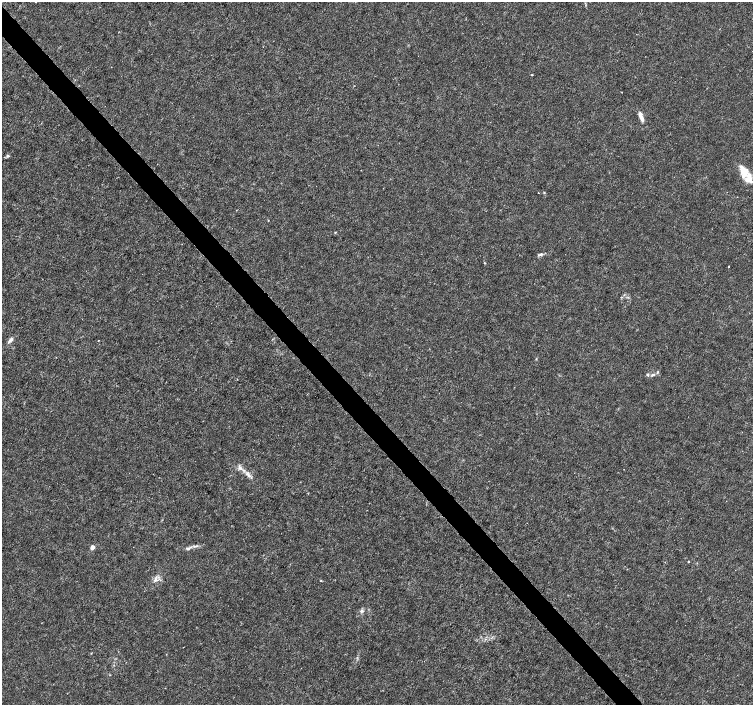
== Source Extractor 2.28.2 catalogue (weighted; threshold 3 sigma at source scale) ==
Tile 11 of 4 x 4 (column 3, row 3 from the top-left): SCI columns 3010-4510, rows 1616-3020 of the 6012 x 5974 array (HDU 1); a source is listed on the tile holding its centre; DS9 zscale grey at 2 x 2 block average (1 PNG px = mean of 2 x 2 image px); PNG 755 x 707 px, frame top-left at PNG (2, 2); no overlay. Shown black and unused: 4% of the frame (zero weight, under 3 of 4 exposures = <1% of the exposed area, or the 3 px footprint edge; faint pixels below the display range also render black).
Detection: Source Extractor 2.28.2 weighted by HDU 2 'WHT'; one run over the whole footprint, this tile lists its part. Background 0.00115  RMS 0.0013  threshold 0.00601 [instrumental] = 3 sigma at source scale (4.5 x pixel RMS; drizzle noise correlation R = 1.50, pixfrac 1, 0.0396/0.0396 arcsec/px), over >= 5 px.
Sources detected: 30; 7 inside a brighter listed object's ellipse — not listed separately; the other 23 listed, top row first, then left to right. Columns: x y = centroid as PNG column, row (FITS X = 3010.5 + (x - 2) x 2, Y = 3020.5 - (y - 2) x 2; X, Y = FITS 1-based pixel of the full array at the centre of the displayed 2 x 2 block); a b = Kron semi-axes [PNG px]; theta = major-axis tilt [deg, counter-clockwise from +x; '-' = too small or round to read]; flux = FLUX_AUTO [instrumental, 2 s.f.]
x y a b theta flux
111 67 2 2 - 0.15
532 75 3 2 - 0.22
640 115 9 4 -74 2.2
8 156 5 4 - 0.5
744 171 12 11 - 3.7
544 193 3 3 - 0.26
268 220 3 2 - 0.12
335 232 3 2 - 0.2
540 254 7 3 18 0.76
484 263 3 2 - 0.19
729 266 2 2 - 0.47
98 340 2 2 - 0.17
10 341 6 4 35 0.92
536 359 3 2 - 0.19
653 375 7 4 24 0.78
240 468 10 4 -53 1.2
248 475 12 4 -50 1.6
92 547 3 2 - 3.6
188 548 6 4 -2 0.71
688 561 3 2 - 0.23
155 580 9 3 70 1
321 581 3 2 - 0.18
361 611 5 4 - 0.7
Diffuse or blended objects may show on this block-average render without a row.